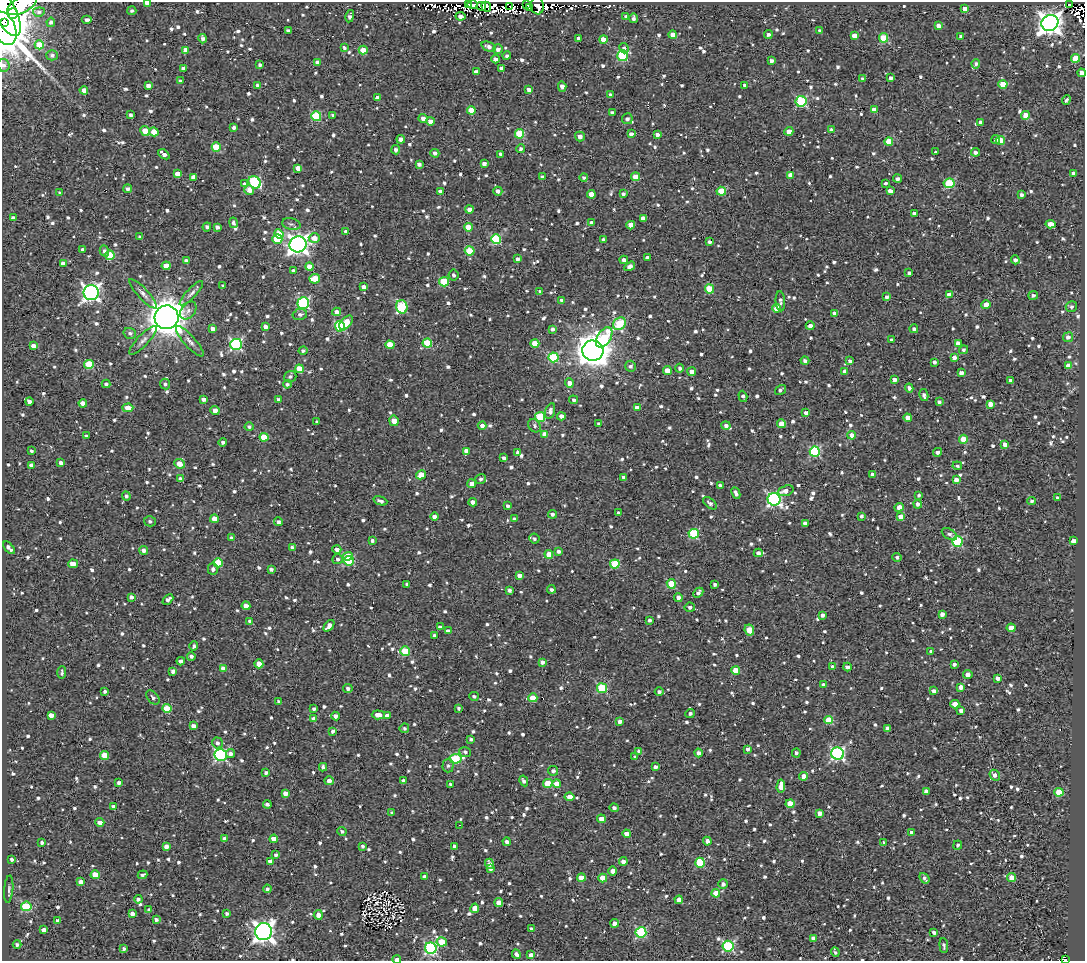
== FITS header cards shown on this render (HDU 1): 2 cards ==
NAXIS1  =                 1083
NAXIS2  =                  959

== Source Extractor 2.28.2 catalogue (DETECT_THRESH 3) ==
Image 1083 x 959 px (HDU 1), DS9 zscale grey, 1 PNG px = 1 image px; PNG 1087 x 963 px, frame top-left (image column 1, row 959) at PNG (2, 2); each listed source drawn as its Kron ellipse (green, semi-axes under 4 px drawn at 4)
Background 2.42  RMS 4.9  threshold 14.6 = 3 sigma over >= 5 px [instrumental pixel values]
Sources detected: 1245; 9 with non-positive FLUX_AUTO (blend fragments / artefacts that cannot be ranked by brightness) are neither listed nor drawn; of the other 1236, the 500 brightest by FLUX_AUTO listed and drawn (736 fainter detections omitted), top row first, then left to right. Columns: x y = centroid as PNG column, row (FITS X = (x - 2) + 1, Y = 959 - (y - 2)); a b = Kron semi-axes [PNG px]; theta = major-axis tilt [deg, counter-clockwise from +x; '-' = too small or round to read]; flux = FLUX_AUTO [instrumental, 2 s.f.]
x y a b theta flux
147 3 4 3 - 2400
468 4 3 2 - 2300
473 4 5 3 - 8400
527 4 3 3 - 5700
1069 4 3 2 - 760
22 5 16 8 28 220000
481 6 5 4 - 3200
510 6 3 2 - 920
537 6 8 6 -84 12000
486 7 5 4 - 2600
529 8 3 3 - 1300
964 9 4 4 - 2300
4 11 28 11 -62 600000
132 11 4 4 - 820
39 12 6 4 7 790
12 13 5 5 - 110000
350 16 6 3 78 1100
460 16 5 3 - 1600
626 17 4 4 - 1100
633 18 5 3 - 900
87 20 5 3 - 940
51 22 5 4 - 750
3 23 4 3 - 29000
1050 23 9 7 29 310000
938 26 4 4 - 2500
4 28 17 11 -67 270000
288 30 4 3 - 940
820 31 3 3 - 790
768 34 4 4 - 990
673 35 4 4 - 3500
854 36 4 4 - 2700
961 36 4 4 - 940
579 38 4 3 - 1400
883 38 4 4 - 13000
203 39 5 3 - 1400
603 39 4 4 - 3300
39 45 4 4 - 6700
489 47 7 4 -21 1600
344 48 4 3 - 910
624 48 5 4 - 1100
498 49 5 4 - 1400
186 50 4 4 - 3500
363 50 4 4 - 5400
52 55 6 5 - 980
507 56 4 4 - 830
622 56 5 5 - 26000
1075 58 4 4 - 8200
495 59 4 3 - 1600
771 61 4 3 - 1400
317 62 4 4 - 2200
976 64 4 4 - 760
4 65 6 6 - 1000
260 65 4 3 - 860
183 68 4 3 - 1100
501 68 4 3 - 1500
476 72 4 4 - 1700
1081 73 4 4 - 2500
890 78 3 3 - 1200
863 79 4 3 - 1100
180 81 4 4 - 770
1003 84 4 4 - 7600
258 85 4 3 - 1200
148 86 4 4 - 1500
745 86 4 4 - 1700
562 87 5 4 - 1800
84 90 4 4 - 2100
529 90 4 4 - 1500
610 95 4 3 - 870
377 98 4 4 - 1900
1066 100 5 3 - 790
801 101 5 5 - 30000
874 109 4 4 - 2600
471 110 4 4 - 6400
612 113 4 3 - 1000
131 115 3 3 - 790
333 115 4 3 - 790
1025 115 4 4 - 4100
316 116 5 5 - 20000
423 118 4 4 - 1700
627 119 5 5 - 1100
430 121 4 4 - 2200
980 122 4 3 - 1300
234 127 4 3 - 1000
832 129 4 4 - 920
145 131 5 4 - 5000
789 131 4 4 - 3600
154 132 4 4 - 4900
519 134 5 4 - 13000
631 134 4 4 - 1200
657 135 4 3 - 1900
580 136 5 5 - 1900
401 139 4 4 - 2600
996 140 4 3 - 1100
1000 140 5 4 - 6600
889 142 4 4 - 8100
216 147 4 4 - 11000
521 149 4 4 - 770
396 150 4 4 - 1100
935 152 3 3 - 2200
975 152 4 4 - 1000
435 153 4 4 - 1000
164 154 6 3 -40 1800
500 154 3 3 - 800
419 164 4 3 - 1200
484 164 4 4 - 1300
298 168 4 4 - 2800
1073 173 3 3 - 1400
178 174 4 4 - 3500
791 175 4 4 - 3300
194 177 4 4 - 2800
542 177 4 3 - 1000
584 177 4 4 - 780
635 177 4 4 - 5600
898 179 4 3 - 860
255 182 7 5 -42 31000
886 183 3 3 - 740
949 183 5 5 - 21000
244 184 3 3 - 5000
128 189 4 4 - 940
249 190 5 4 - 2600
440 191 4 3 - 1900
498 191 4 4 - 1500
721 191 4 4 - 8400
890 191 4 4 - 2300
60 193 4 3 - 1100
591 194 4 4 - 3300
623 194 4 4 - 860
1021 195 4 3 - 1000
469 210 4 4 - 2200
915 214 4 4 - 2200
13 218 4 3 - 1200
643 218 4 4 - 2000
233 223 5 3 - 830
592 223 4 4 - 1500
291 224 9 5 -14 980
1051 224 5 4 - 3300
631 225 4 4 - 3200
207 227 4 3 - 1000
217 227 4 3 - 1400
468 227 4 4 - 5200
346 231 3 3 - 980
279 234 5 4 - 6200
140 237 4 3 - 750
314 238 5 5 - 2800
277 239 5 4 - 13000
496 239 5 5 - 24000
604 240 4 4 - 1700
709 242 4 3 - 740
298 244 8 8 - 180000
83 250 4 4 - 1500
104 251 5 4 - 900
470 251 5 4 - 11000
110 255 5 4 - 12000
647 257 4 3 - 740
517 259 4 3 - 1100
624 260 4 4 - 1500
1015 260 4 4 - 1300
186 261 4 4 - 1600
63 263 4 4 - 1900
166 266 4 4 - 5200
630 266 6 4 33 1600
310 267 4 4 - 3800
293 271 4 3 - 1000
909 273 4 3 - 790
454 275 5 5 - 790
315 279 5 4 - 9500
444 282 5 4 - 15000
223 286 3 3 - 790
364 287 4 4 - 2000
709 289 4 4 - 11000
540 291 3 3 - 740
91 293 8 7 - 130000
191 293 16 5 47 1200
143 294 19 5 -47 1800
949 295 4 4 - 1900
1033 295 5 4 - 940
887 297 4 3 - 1100
561 300 4 4 - 860
780 301 10 4 -86 1100
303 303 6 5 - 40000
986 305 4 4 - 3900
1071 306 6 5 - 870
402 307 7 5 -75 24000
777 308 4 4 - 6700
188 311 10 7 52 1500
337 312 4 4 - 1900
834 314 4 4 - 1300
300 315 7 5 10 1000
167 317 12 12 - 720000
346 323 8 5 50 6300
620 324 7 5 46 17000
265 326 4 3 - 1600
340 326 5 5 - 23000
810 326 4 4 - 1900
213 329 4 4 - 1900
553 329 4 4 - 900
914 329 4 4 - 1200
130 333 6 5 - 1000
604 337 11 6 58 14000
1068 337 5 5 - 1300
143 340 19 5 46 1700
892 340 3 3 - 930
190 341 19 5 -48 1900
427 343 5 4 - 14000
535 343 4 4 - 5600
236 344 6 5 - 50000
958 344 4 4 - 3300
390 345 4 4 - 6600
33 346 4 4 - 2000
303 350 4 4 - 890
964 350 4 4 - 790
593 351 10 10 - 620000
554 357 5 5 - 22000
954 357 4 4 - 1900
805 361 4 4 - 1100
850 361 3 3 - 1200
934 362 4 4 - 1000
89 364 5 4 - 12000
631 366 5 5 - 920
1068 366 4 4 - 3600
680 368 4 4 - 890
299 369 4 4 - 7200
667 370 4 4 - 4000
845 371 4 4 - 1900
692 372 4 4 - 2400
961 373 4 3 - 2100
290 377 6 5 - 820
894 379 4 3 - 1700
1010 380 4 3 - 930
569 383 5 4 - 2200
106 384 4 4 - 940
165 384 5 5 - 950
287 384 4 4 - 890
909 388 4 4 - 1300
780 390 6 3 33 980
924 395 6 4 -79 1000
743 396 6 3 -72 1200
203 399 4 4 - 1500
278 399 3 3 - 800
574 400 4 4 - 940
29 401 4 3 - 1500
939 402 4 3 - 940
83 403 4 4 - 2700
990 404 4 4 - 2800
128 408 5 4 - 5000
637 408 4 4 - 2700
215 411 4 4 - 1800
550 411 8 4 74 1600
806 413 4 3 - 1400
561 416 4 4 - 1600
540 417 5 5 - 19000
908 418 4 4 - 3600
394 421 5 4 - 2800
317 422 4 3 - 930
599 424 4 3 - 880
781 424 4 4 - 4400
726 425 5 4 - 1200
482 426 4 4 - 1400
534 426 7 5 -51 890
249 427 4 4 - 730
545 434 4 4 - 3100
852 435 4 4 - 5300
86 436 4 3 - 740
264 437 4 4 - 8600
963 439 4 4 - 6100
223 442 4 4 - 890
1005 444 4 4 - 1700
32 451 4 3 - 740
466 451 4 4 - 2300
518 452 4 4 - 1900
815 452 5 5 - 36000
938 452 4 4 - 1200
504 458 4 4 - 1100
61 463 4 3 - 1300
179 464 5 4 - 4000
31 465 4 4 - 1400
957 466 4 4 - 790
873 474 4 3 - 1500
421 475 5 4 - 5900
624 477 4 3 - 1300
180 479 4 4 - 1200
481 479 5 5 - 1100
956 480 4 4 - 2500
472 484 4 4 - 2400
720 485 4 3 - 880
786 491 8 5 20 2000
736 493 6 3 -64 1300
919 495 4 3 - 780
126 496 5 3 - 750
1057 498 3 3 - 910
774 499 6 6 - 71000
380 501 7 3 -18 1200
1032 501 4 4 - 740
473 502 4 4 - 1400
710 503 8 4 -39 1200
918 504 4 4 - 1200
508 506 4 3 - 800
899 507 4 4 - 2600
619 513 4 3 - 1200
552 514 4 4 - 1000
861 516 3 3 - 910
901 516 4 4 - 3500
435 517 4 4 - 1600
214 519 4 4 - 4200
514 519 4 3 - 910
150 521 6 5 - 830
279 522 4 4 - 950
805 523 4 4 - 1400
694 534 5 5 - 20000
949 534 8 5 -32 1200
232 538 4 3 - 1100
534 539 5 5 - 760
372 541 3 3 - 850
1073 541 4 3 - 2000
957 542 5 5 - 25000
292 547 4 3 - 1200
9 548 7 3 -49 1300
337 549 4 4 - 1800
143 550 5 4 - 1200
559 551 4 4 - 1100
758 553 4 4 - 1400
549 554 4 4 - 4900
348 556 5 4 - 4700
897 557 4 4 - 940
338 559 5 5 - 1000
349 561 5 4 - 19000
218 563 4 4 - 12000
73 564 5 4 - 3000
615 564 5 4 - 15000
213 569 6 5 - 1100
271 569 4 3 - 880
519 575 4 3 - 2000
407 584 4 3 - 760
671 584 5 4 - 13000
714 584 4 3 - 840
551 589 4 4 - 900
509 590 4 3 - 1100
698 593 6 4 44 1000
131 597 4 4 - 1300
678 598 4 4 - 2100
168 599 6 4 44 1300
246 606 4 4 - 2400
690 607 5 4 - 1200
942 614 4 4 - 1800
822 615 4 3 - 1100
650 620 3 3 - 990
250 621 4 3 - 990
329 626 7 4 50 1700
440 627 4 3 - 1100
1011 628 4 4 - 3800
749 630 5 4 - 6100
448 631 4 3 - 1400
435 636 4 3 - 1100
194 646 4 3 - 800
405 651 5 4 - 12000
931 652 3 3 - 1300
191 656 4 4 - 1000
181 661 4 3 - 1500
542 662 4 4 - 1500
259 664 4 4 - 3400
954 665 3 3 - 1200
833 667 4 3 - 1400
847 667 4 3 - 1100
223 668 4 4 - 1500
736 670 4 4 - 6900
173 671 4 3 - 1400
62 673 6 3 88 730
968 675 5 4 - 1800
997 678 4 3 - 1400
823 685 4 4 - 940
961 687 4 4 - 2500
602 688 5 5 - 19000
348 689 5 4 - 1000
105 691 3 3 - 840
934 691 4 3 - 1600
659 692 4 4 - 1000
474 696 5 4 - 730
153 697 8 5 -50 890
533 698 4 4 - 7200
279 701 4 4 - 800
955 704 4 4 - 4400
459 708 4 3 - 760
167 709 4 4 - 10000
314 709 4 3 - 830
961 711 4 3 - 1300
690 713 4 4 - 830
51 715 4 3 - 2600
378 715 6 4 -5 3100
335 716 4 4 - 1400
387 716 4 4 - 1600
314 719 4 4 - 2500
829 720 4 4 - 10000
620 721 4 4 - 1300
193 726 4 4 - 1900
404 728 5 4 - 780
887 728 4 4 - 850
333 731 4 3 - 1000
471 739 4 3 - 820
217 743 5 5 - 1200
747 749 4 4 - 930
639 751 4 3 - 1300
465 752 6 5 - 910
699 753 4 4 - 1400
796 753 4 4 - 890
231 754 4 4 - 1300
837 754 6 6 - 63000
104 755 4 4 - 8300
221 755 6 6 - 52000
635 757 4 3 - 890
456 759 6 5 - 22000
448 766 7 5 89 810
323 767 4 3 - 940
655 767 4 3 - 1200
553 771 5 5 - 1200
266 773 4 3 - 890
995 775 6 5 - 1600
804 776 4 4 - 2700
329 781 4 4 - 1900
404 781 4 4 - 2300
524 781 5 4 - 980
119 783 4 3 - 1200
548 783 4 4 - 9200
450 784 3 3 - 830
557 784 4 4 - 3600
781 786 7 4 86 4700
926 791 4 4 - 1900
1059 792 4 4 - 9900
285 793 4 4 - 2200
569 797 5 4 - 3300
267 804 4 3 - 870
790 804 4 4 - 6200
114 806 4 3 - 820
614 808 4 4 - 1000
392 813 4 3 - 790
819 813 4 4 - 1900
601 819 4 4 - 3100
100 822 4 4 - 2400
459 825 3 2 - 1200
342 831 4 4 - 920
912 833 4 3 - 1300
627 834 4 4 - 2800
224 839 4 4 - 1600
274 839 4 4 - 4500
707 841 4 4 - 1600
507 842 4 4 - 1200
884 842 3 3 - 780
42 843 3 3 - 1100
958 845 4 4 - 800
166 846 4 4 - 1900
363 846 4 4 - 790
454 846 3 3 - 800
276 855 4 3 - 850
12 859 3 3 - 930
270 861 4 3 - 2300
623 862 4 4 - 1800
700 863 5 5 - 16000
489 864 5 4 - 2100
491 869 3 3 - 830
613 871 4 4 - 2200
95 875 4 4 - 6600
142 875 5 3 - 830
424 876 4 3 - 960
581 878 4 4 - 4300
603 878 4 4 - 7400
924 878 6 3 -53 1000
1012 878 4 4 - 4700
81 882 4 4 - 2300
723 884 5 5 - 1200
9 889 14 4 85 980
267 889 4 4 - 820
716 893 4 4 - 7200
138 899 4 4 - 1000
679 900 4 4 - 2700
499 903 4 4 - 2600
26 906 5 5 - 21000
475 908 5 4 - 3700
149 910 4 3 - 1500
227 913 4 3 - 930
132 914 4 4 - 1600
318 915 5 4 - 2500
156 919 4 4 - 1100
57 920 4 4 - 810
615 923 4 4 - 3600
531 929 3 3 - 860
44 930 4 3 - 1400
264 932 8 8 - 200000
641 932 5 5 - 32000
934 932 3 3 - 940
813 938 4 4 - 1900
442 942 5 4 - 8300
17 944 4 4 - 810
728 946 5 5 - 32000
944 946 7 4 -85 870
431 948 6 5 - 47000
124 949 4 3 - 1300
835 952 5 3 - 730
516 954 5 3 - 1200
531 955 4 4 - 2000
397 959 4 2 - 2800
1066 960 3 2 - 1200
At the frame edge (FLAGS 8, measured only in part): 9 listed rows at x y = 147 3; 22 5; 4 11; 3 23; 4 28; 4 65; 1081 73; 397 959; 1066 960
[736 fainter detections neither listed nor drawn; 9 non-positive-flux detections neither listed nor drawn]